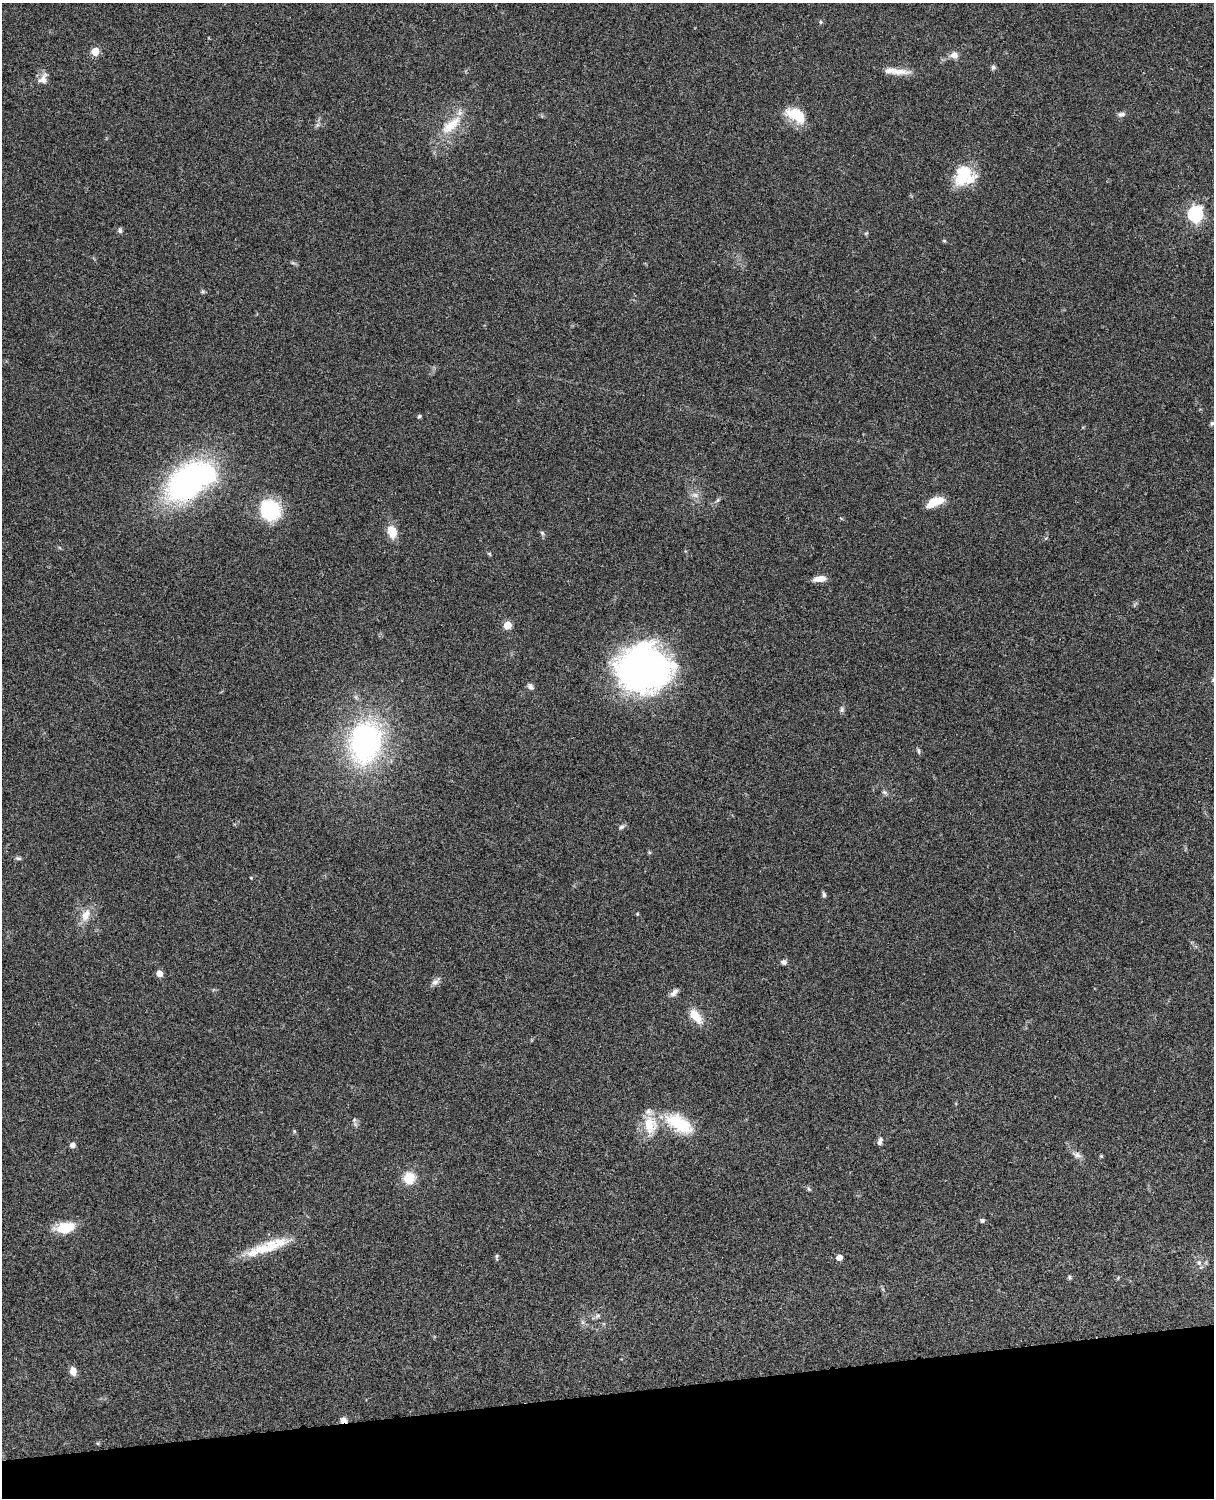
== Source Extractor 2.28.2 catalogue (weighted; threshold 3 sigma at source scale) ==
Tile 10 of 4 x 3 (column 2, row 3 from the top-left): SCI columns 1334-2545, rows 278-1773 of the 5088 x 4928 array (HDU 1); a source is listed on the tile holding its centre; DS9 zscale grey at full resolution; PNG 1216 x 1500 px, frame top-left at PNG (2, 3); no overlay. Shown black and unused: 7% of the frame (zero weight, under 3 of 4 exposures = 6% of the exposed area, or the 3 px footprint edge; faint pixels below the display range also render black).
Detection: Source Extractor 2.28.2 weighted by HDU 2 'WHT'; one run over the whole footprint, this tile lists its part. Background 0.098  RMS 0.0063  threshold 0.0283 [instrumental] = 3 sigma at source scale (4.5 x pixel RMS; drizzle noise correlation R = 1.50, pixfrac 1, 0.05/0.05 arcsec/px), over >= 5 px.
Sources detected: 73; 3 inside a brighter object's white glare — not listed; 5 inside a brighter listed object's ellipse — not listed separately; the other 65 listed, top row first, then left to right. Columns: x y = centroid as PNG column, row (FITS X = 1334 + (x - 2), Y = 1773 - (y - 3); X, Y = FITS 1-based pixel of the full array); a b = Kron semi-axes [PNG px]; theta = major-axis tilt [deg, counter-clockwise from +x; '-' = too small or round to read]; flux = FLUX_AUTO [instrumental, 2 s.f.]
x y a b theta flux
820 22 6 4 -90 0.73
95 51 5 5 - 18
954 55 10 8 -2 3.8
993 67 7 6 - 1.4
899 72 31 8 1 7.3
43 79 15 10 65 5
1122 114 10 6 11 2
796 115 24 13 -30 18
451 125 33 13 40 17
961 177 25 17 47 18
1195 214 7 6 - 150
120 230 7 5 -77 1.6
944 241 5 4 - 0.76
203 292 6 5 - 0.97
419 416 5 4 - 1
1212 423 6 5 - 1.2
187 482 39 27 47 170
695 495 11 7 -10 2.9
718 500 6 5 - 1
936 501 19 8 22 12
270 510 15 14 - 65
392 532 16 11 -70 8.7
542 533 7 4 -46 1.1
489 554 6 4 -45 0.71
820 579 14 6 6 6
507 625 5 5 - 17
644 668 55 47 2 190
530 686 9 6 -45 1.8
842 709 7 6 - 1.4
365 742 41 31 77 130
919 751 9 3 -79 1
884 792 8 5 -26 1.4
621 827 9 5 30 1.7
18 858 9 5 -13 1.2
251 878 3 3 - 0.51
824 894 7 5 -80 1.3
637 914 4 4 - 0.64
86 915 19 10 66 7.7
784 962 8 6 -11 1.8
159 973 5 4 - 9.2
435 982 12 7 43 2.8
674 992 12 6 45 2.7
696 1016 23 10 -53 9.1
354 1120 6 5 - 1.1
679 1124 39 19 -31 28
650 1125 26 18 -82 16
880 1141 11 6 72 2.1
72 1145 5 5 - 3.3
1077 1155 13 8 -27 3.2
1101 1156 4 4 - 0.82
409 1178 11 11 - 13
809 1189 6 5 - 0.93
982 1221 6 5 - 1.4
62 1228 18 16 -7 11
280 1243 37 12 3 12
253 1252 22 12 14 9.3
497 1256 8 4 86 1.2
839 1257 5 5 - 5
1199 1263 9 7 -61 2.3
1070 1277 5 5 - 1
597 1316 8 7 - 2
582 1322 7 4 -71 1.3
73 1371 9 7 -76 4.6
343 1420 8 7 - 3.1
98 1443 5 4 - 0.71
Overlapping masked pixels (flux is a lower limit): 2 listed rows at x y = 187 482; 343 1420